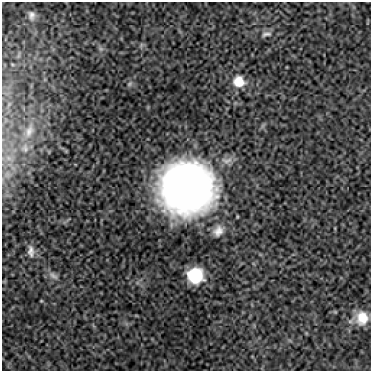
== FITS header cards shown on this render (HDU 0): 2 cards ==
NAXIS1  =                  369
NAXIS2  =                  369

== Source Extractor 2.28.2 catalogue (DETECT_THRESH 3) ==
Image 369 x 369 px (HDU 0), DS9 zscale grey, 1 PNG px = 1 image px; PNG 373 x 373 px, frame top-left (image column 1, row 369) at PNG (2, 2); no overlay
Background 31.6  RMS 13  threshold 38.7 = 3 sigma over >= 5 px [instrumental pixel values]
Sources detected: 15; all 15 listed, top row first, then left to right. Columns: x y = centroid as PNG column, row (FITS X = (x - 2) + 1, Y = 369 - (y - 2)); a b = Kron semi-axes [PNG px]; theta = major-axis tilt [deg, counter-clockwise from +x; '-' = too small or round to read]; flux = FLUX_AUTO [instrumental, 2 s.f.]
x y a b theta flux
31 15 12 9 -86 4400
266 34 16 8 10 5500
141 45 7 4 72 1500
101 49 6 6 - 2300
239 81 15 13 -37 17000
130 84 8 6 41 2300
29 131 15 8 67 5900
25 149 7 4 -90 1800
187 188 53 51 0 380000
218 231 16 12 56 9200
31 251 17 9 -84 6300
53 276 15 7 -35 4700
195 276 15 14 - 35000
41 301 4 3 - 670
362 318 16 14 88 17000